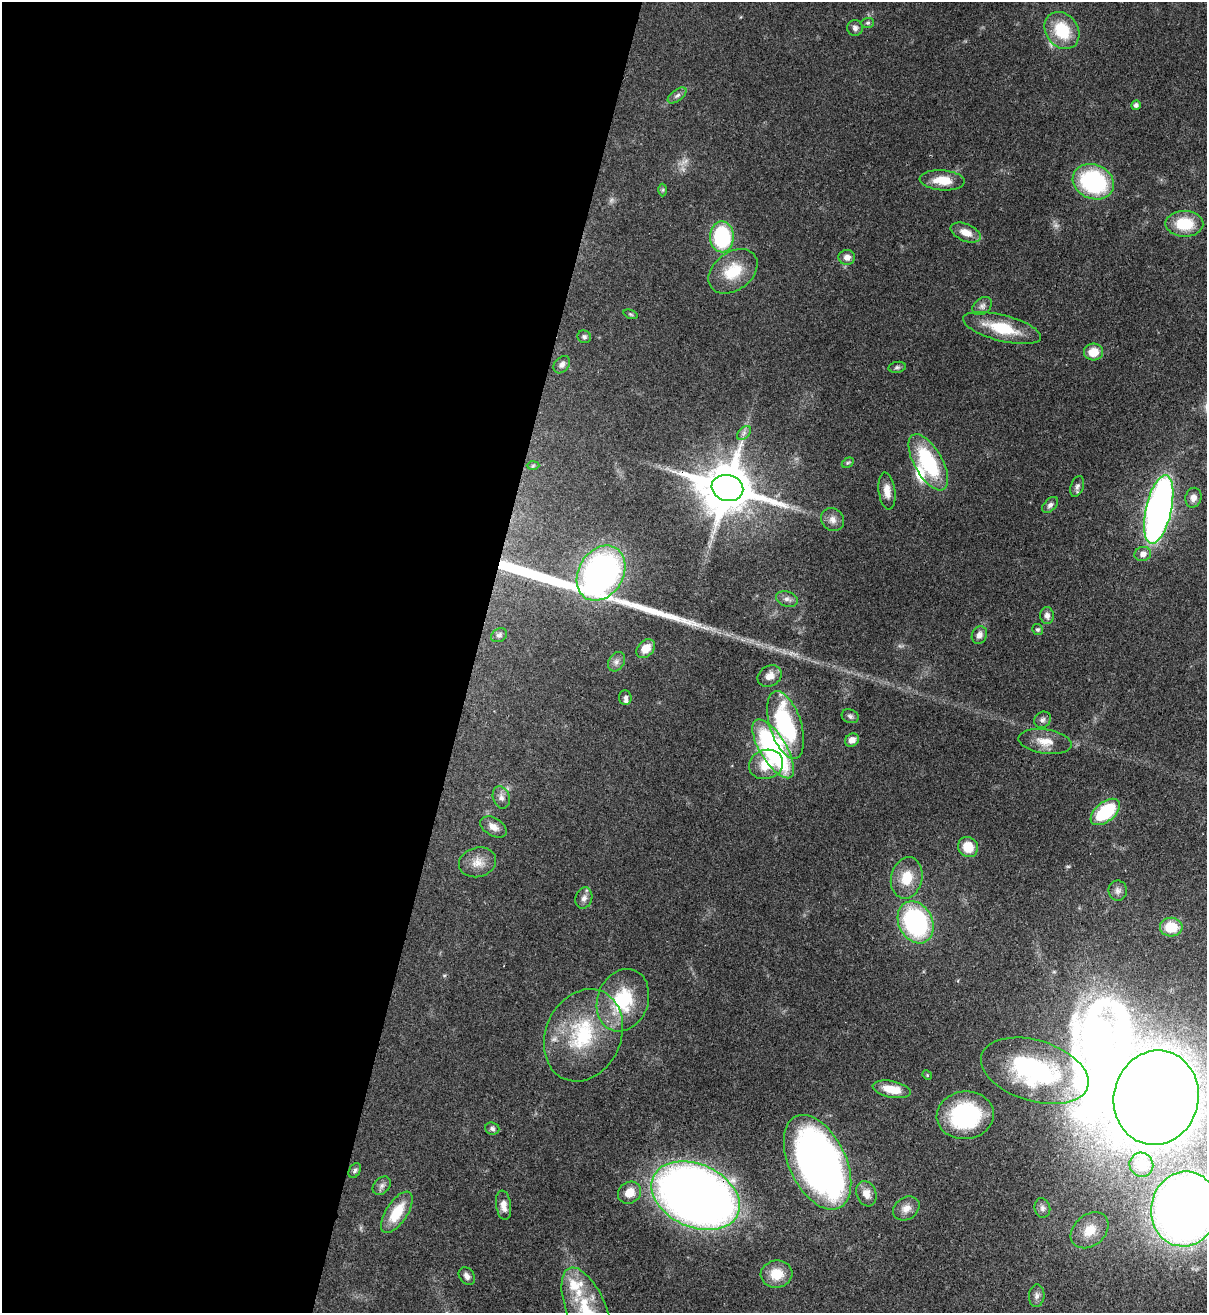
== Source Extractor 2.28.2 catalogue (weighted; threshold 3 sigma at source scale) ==
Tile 5 of 4 x 4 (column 1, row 2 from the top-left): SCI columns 344-1548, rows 2656-3966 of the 5380 x 5306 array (HDU 1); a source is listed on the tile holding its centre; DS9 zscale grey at full resolution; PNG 1209 x 1315 px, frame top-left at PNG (2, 2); each listed source drawn as its Kron ellipse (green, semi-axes under 4 px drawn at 4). Shown black and unused: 39% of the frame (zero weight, under 3 of 4 exposures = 7% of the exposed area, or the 3 px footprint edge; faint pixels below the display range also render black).
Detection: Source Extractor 2.28.2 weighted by HDU 2 'WHT'; one run over the whole footprint, this tile lists its part. Background 0.0854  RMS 0.004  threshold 0.0178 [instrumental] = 3 sigma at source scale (4.5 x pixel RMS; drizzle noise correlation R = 1.50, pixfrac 1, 0.05/0.05 arcsec/px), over >= 5 px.
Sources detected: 91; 1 too faint to see at this stretch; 2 inside a brighter object's white glare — neither listed nor drawn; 4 inside a brighter listed object's ellipse — not listed separately; the other 84 listed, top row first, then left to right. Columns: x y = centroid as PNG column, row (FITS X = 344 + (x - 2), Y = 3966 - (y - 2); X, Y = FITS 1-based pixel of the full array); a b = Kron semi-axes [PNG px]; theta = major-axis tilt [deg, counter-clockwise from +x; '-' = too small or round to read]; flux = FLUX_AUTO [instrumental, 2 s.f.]
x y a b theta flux
868 23 6 5 - 0.74
855 28 8 7 - 1.4
1062 30 20 16 -53 17
677 95 11 5 36 1.3
1136 105 5 4 - 1.3
942 180 22 10 -4 7.8
1093 182 21 17 -24 45
663 190 6 4 89 0.53
1184 224 19 13 -1 14
966 233 16 8 -23 4.6
722 237 15 12 -89 36
847 257 8 7 - 2.5
733 271 27 19 36 13
982 306 11 8 39 1.7
631 314 7 4 -20 0.54
1002 328 40 13 -14 15
584 337 7 6 - 0.94
1093 352 9 8 - 6.4
562 365 10 7 49 1.7
897 367 9 5 10 0.91
744 433 8 5 46 1.2
928 462 31 14 -60 32
848 463 6 4 30 0.63
533 465 6 4 2 0.55
1077 486 11 6 71 1.4
727 488 16 13 -15 2600
887 491 19 8 -83 3.9
1193 498 10 8 77 2.3
1050 505 10 6 45 1.4
1159 509 35 13 77 210
833 519 12 11 - 2.6
1143 554 8 7 - 2.1
601 573 29 22 59 130
787 599 11 7 -17 1.8
1047 616 8 7 - 1.9
1038 629 5 5 - 0.86
499 635 8 6 29 1
979 635 9 7 66 2
646 649 11 7 47 6
616 662 10 7 58 1.8
770 676 13 10 32 3.4
625 698 7 6 - 1.2
850 716 9 6 -19 1.1
1043 720 9 7 41 1.4
786 725 35 16 -72 45
852 740 7 6 - 2.6
1045 742 27 12 -8 6.2
773 749 33 13 -59 81
766 764 17 14 18 8.7
501 797 11 8 -72 2
1105 812 17 9 39 24
493 827 14 9 -31 3.1
968 847 10 9 - 8
478 862 19 14 14 5
907 878 21 15 78 9.5
1118 891 10 9 - 1.8
584 898 11 8 72 1.9
916 922 22 17 -64 60
1171 927 11 9 -4 9.8
623 1000 32 25 69 24
583 1035 48 37 65 36
1035 1071 55 30 -17 70
927 1075 5 4 - 0.44
892 1089 19 8 -11 7.3
1156 1098 47 42 77 670
965 1115 29 24 6 44
492 1129 7 6 - 1.1
818 1162 50 28 -65 250
1141 1165 12 11 - 4.5
355 1170 8 5 60 0.91
382 1186 10 7 46 1.6
629 1193 12 10 36 5.6
866 1194 13 9 -70 3.8
696 1196 46 31 -25 400
503 1205 15 7 -82 3.3
906 1208 14 11 35 3.4
1042 1208 10 8 -76 1.5
1184 1209 37 33 76 390
397 1212 24 10 56 12
1090 1230 21 15 40 8.1
776 1274 16 13 7 8.5
467 1276 10 7 -54 1.8
1037 1296 11 7 85 1.9
587 1310 45 19 -68 22
Overlapping masked pixels (flux is a lower limit): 2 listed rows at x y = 727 488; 696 1196
Isophote crosses this tile's border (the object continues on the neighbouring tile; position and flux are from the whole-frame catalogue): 3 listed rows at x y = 1156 1098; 1184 1209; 587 1310